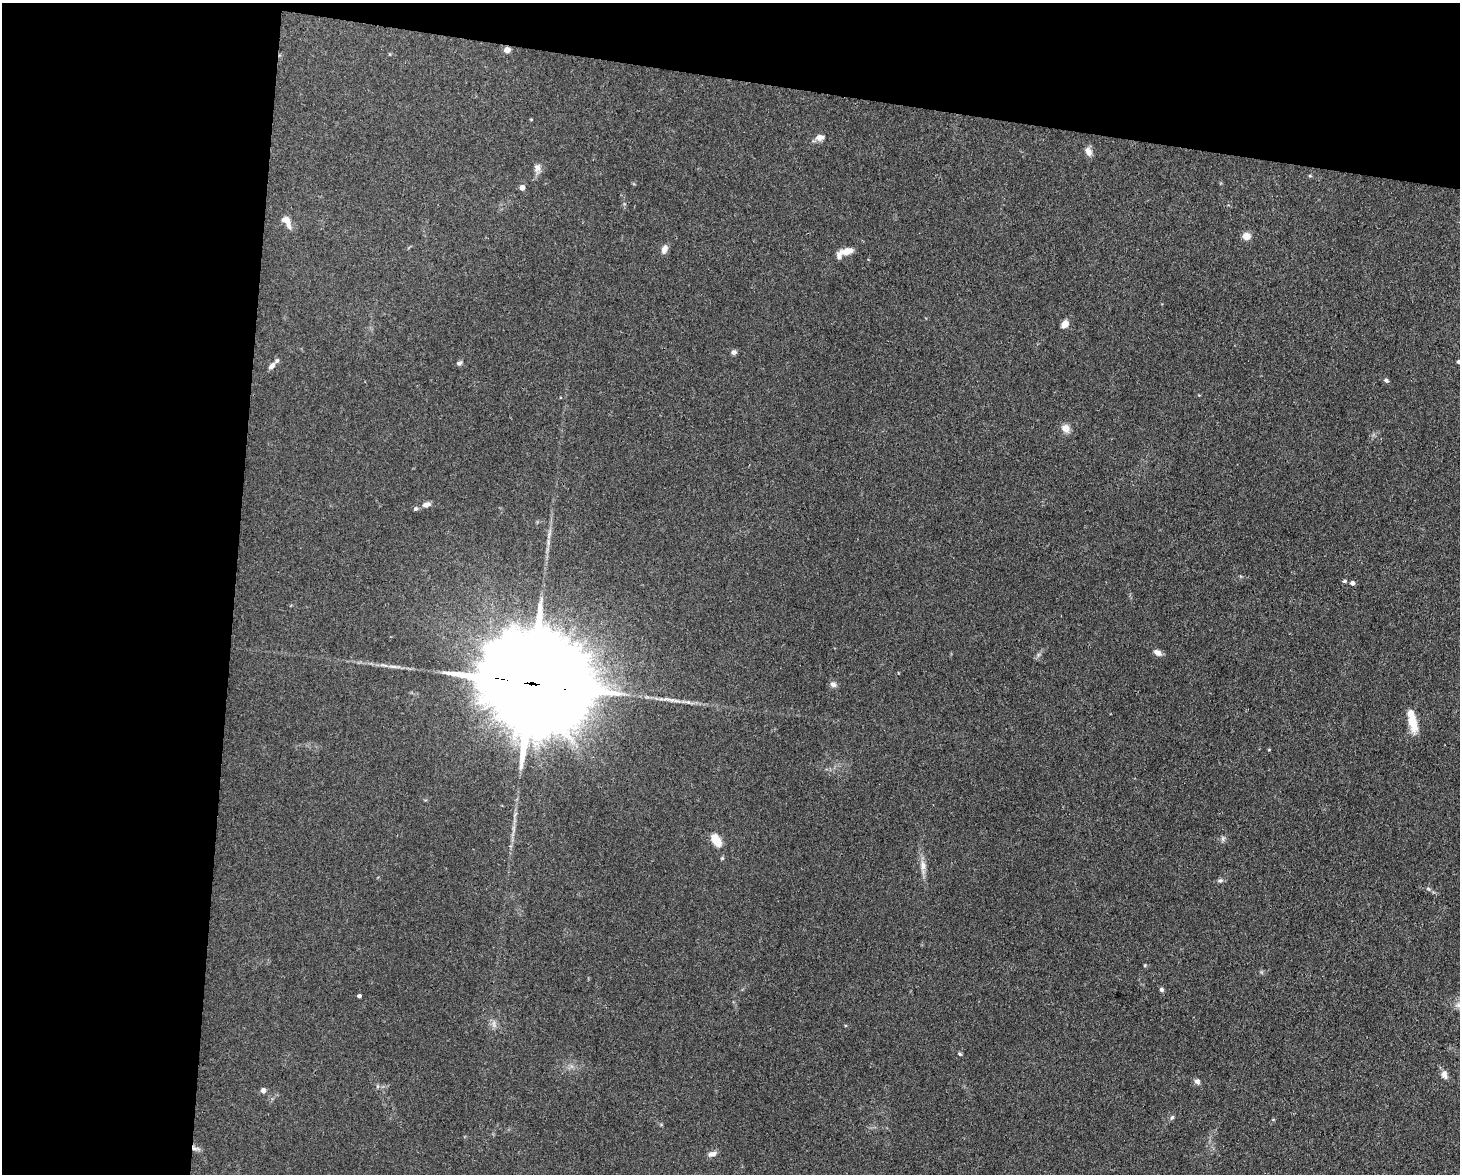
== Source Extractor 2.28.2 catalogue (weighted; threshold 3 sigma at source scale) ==
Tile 1 of 3 x 4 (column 1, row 1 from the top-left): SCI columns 224-1681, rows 3517-4688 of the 4709 x 4691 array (HDU 1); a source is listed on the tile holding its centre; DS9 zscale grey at full resolution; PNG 1462 x 1176 px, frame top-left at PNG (2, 3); no overlay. Shown black and unused: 23% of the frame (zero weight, under 3 of 4 exposures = <1% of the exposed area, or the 3 px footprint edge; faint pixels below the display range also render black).
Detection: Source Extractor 2.28.2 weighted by HDU 2 'WHT'; one run over the whole footprint, this tile lists its part. Background 0.0813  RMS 0.0062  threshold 0.0278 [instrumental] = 3 sigma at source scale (4.5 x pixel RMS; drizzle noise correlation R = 1.50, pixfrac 1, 0.05/0.05 arcsec/px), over >= 5 px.
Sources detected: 45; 4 inside a brighter listed object's ellipse — not listed separately; the other 41 listed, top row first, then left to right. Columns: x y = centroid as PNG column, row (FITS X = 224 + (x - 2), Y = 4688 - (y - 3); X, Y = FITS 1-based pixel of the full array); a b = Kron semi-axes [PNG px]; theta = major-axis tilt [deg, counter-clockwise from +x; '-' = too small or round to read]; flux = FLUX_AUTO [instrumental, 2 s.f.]
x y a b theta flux
507 50 5 4 - 7.7
531 119 5 3 - 0.45
819 137 10 7 4 3.8
1088 152 13 8 -63 3.6
537 168 13 8 85 3.4
1310 176 5 3 - 0.64
522 187 4 4 - 4.4
286 220 11 8 -22 4.1
1246 236 5 5 - 16
664 249 12 7 68 3.1
846 251 17 7 11 5.8
1065 324 8 6 51 4.8
734 352 7 6 - 1.7
1459 362 3 3 - 1.3
459 363 7 5 36 1.4
272 366 9 5 45 2.7
1386 380 6 5 - 1.2
1066 428 9 8 - 4.9
426 505 10 6 15 3.2
415 509 6 5 - 1.2
1344 581 6 4 20 0.88
1352 583 5 5 - 2.1
1157 652 10 6 -30 3.1
534 684 50 23 -10 26000
833 684 9 7 -22 2.2
688 702 5 5 - 1.1
1413 722 22 10 -77 12
716 840 13 7 -62 12
923 866 15 7 -88 4.3
1220 880 7 6 - 1.4
1145 965 5 3 - 0.54
1162 990 5 5 - 1.5
359 996 4 3 - 1.6
494 1024 12 4 -86 2.1
960 1054 6 4 -28 0.87
1444 1074 13 7 -71 3.4
1197 1081 7 6 - 2.1
263 1090 4 4 - 4.1
1172 1117 6 5 - 1.3
195 1148 13 4 -8 2
712 1154 12 6 18 2.9
Overlapping masked pixels (flux is a lower limit): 3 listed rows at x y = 507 50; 534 684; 195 1148
Isophote crosses this tile's border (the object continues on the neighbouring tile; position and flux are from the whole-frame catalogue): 1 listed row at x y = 1459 362